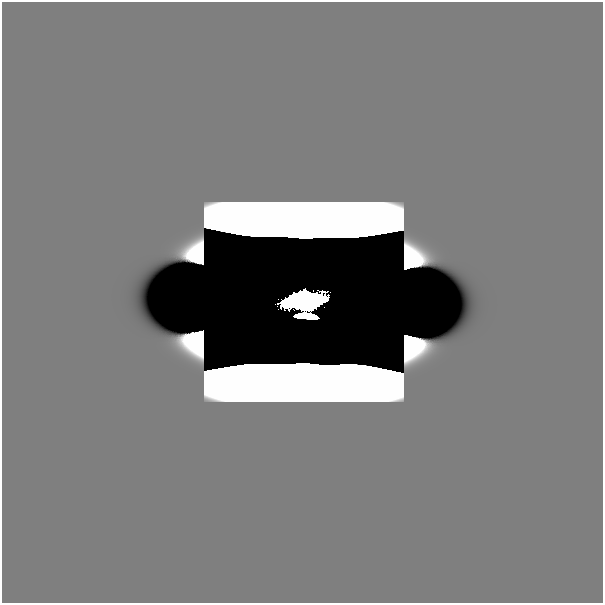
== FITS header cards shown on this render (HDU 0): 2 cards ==
NAXIS1  =                  601
NAXIS2  =                  601

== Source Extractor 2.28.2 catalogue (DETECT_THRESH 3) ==
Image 601 x 601 px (HDU 0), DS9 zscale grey, 1 PNG px = 1 image px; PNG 605 x 605 px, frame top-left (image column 1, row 601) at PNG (2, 2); no overlay
Background 0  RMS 3.6e-35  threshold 1.09e-34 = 3 sigma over >= 5 px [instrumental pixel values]
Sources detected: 4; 2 with non-positive FLUX_AUTO (blend fragments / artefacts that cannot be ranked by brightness) are not listed; the other 2 listed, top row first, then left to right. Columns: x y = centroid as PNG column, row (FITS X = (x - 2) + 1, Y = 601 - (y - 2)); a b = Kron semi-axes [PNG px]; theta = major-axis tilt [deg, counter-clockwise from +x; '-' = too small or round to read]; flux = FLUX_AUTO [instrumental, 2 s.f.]
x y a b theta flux
304 301 30 14 4 2.6e+01
386 591 43 27 0 2.2e-16
At the frame edge (FLAGS 8, measured only in part): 1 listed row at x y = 386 591
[2 non-positive-flux detections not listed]